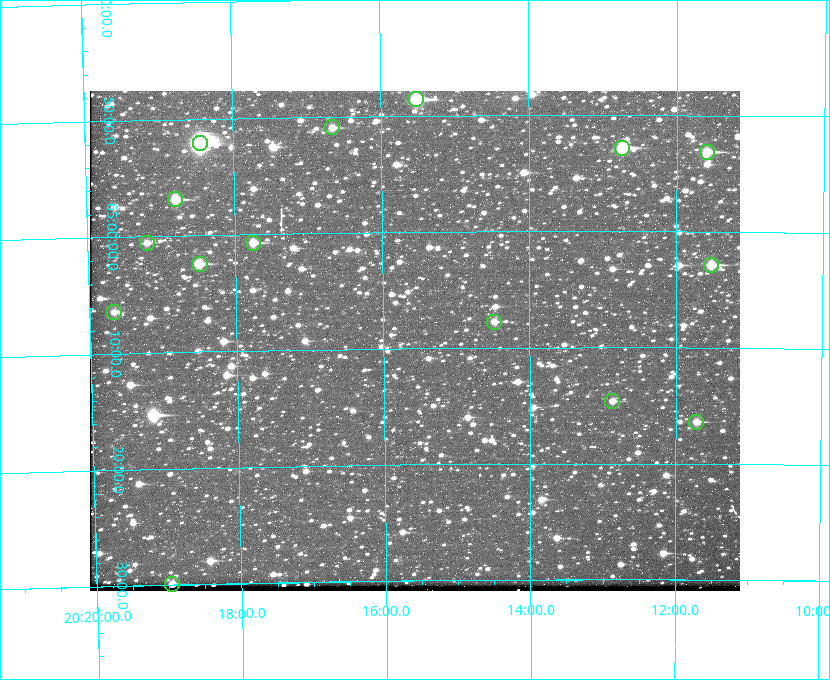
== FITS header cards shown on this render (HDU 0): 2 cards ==
NAXIS1  =                  650 / Width of table row in bytes
NAXIS2  =                  500 / Number of rows in table

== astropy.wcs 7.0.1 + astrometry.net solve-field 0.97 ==
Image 650 x 500 px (HDU 0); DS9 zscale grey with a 90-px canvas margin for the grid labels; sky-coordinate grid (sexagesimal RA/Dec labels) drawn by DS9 from the SOLVED WCS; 15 Tycho-2 reference stars matched to detected sources circled (green)
Header WCS: none
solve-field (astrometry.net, Tycho-2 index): SOLVED blind (the file carries no WCS)
Solved WCS: RA---TAN-SIP/DEC--TAN-SIP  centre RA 20:15:34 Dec +65:09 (303.89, +65.16 deg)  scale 5.17 arcsec/px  FOV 56.0' x 43.0'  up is -179 deg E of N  parity flipped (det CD > 0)
(file carries no celestial WCS; the grid is the blind solution)
Tycho-2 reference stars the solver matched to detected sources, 15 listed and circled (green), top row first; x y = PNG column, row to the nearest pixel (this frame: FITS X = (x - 90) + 1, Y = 500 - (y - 91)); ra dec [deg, ICRS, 3 dp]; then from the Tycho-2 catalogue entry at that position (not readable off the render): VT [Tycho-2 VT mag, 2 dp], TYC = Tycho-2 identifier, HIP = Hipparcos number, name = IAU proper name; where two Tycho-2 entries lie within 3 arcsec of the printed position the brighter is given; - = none
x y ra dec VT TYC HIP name
416 99 303.878 +64.810 8.93 4240-794-1 - -
332 127 304.164 +64.849 10.65 4240-315-1 - -
200 143 304.612 +64.868 7.89 4241-1703-1 100101 -
622 148 303.184 +64.880 9.02 4240-488-1 - -
707 152 302.897 +64.886 9.40 4240-717-1 - -
175 199 304.698 +64.948 10.27 4241-1684-1 - -
147 243 304.798 +65.009 11.15 4241-1628-1 - -
253 243 304.437 +65.012 10.41 4241-1775-1 - -
200 264 304.620 +65.041 10.25 4241-1573-1 - -
711 265 302.882 +65.048 10.25 4240-98-1 - -
114 312 304.916 +65.107 11.17 4241-1518-1 - -
494 322 303.620 +65.129 11.18 4240-34-1 - -
612 401 303.217 +65.244 11.17 4240-236-1 - -
696 422 302.928 +65.273 10.74 4240-760-1 - -
172 584 304.739 +65.499 10.16 4241-1715-1 - -